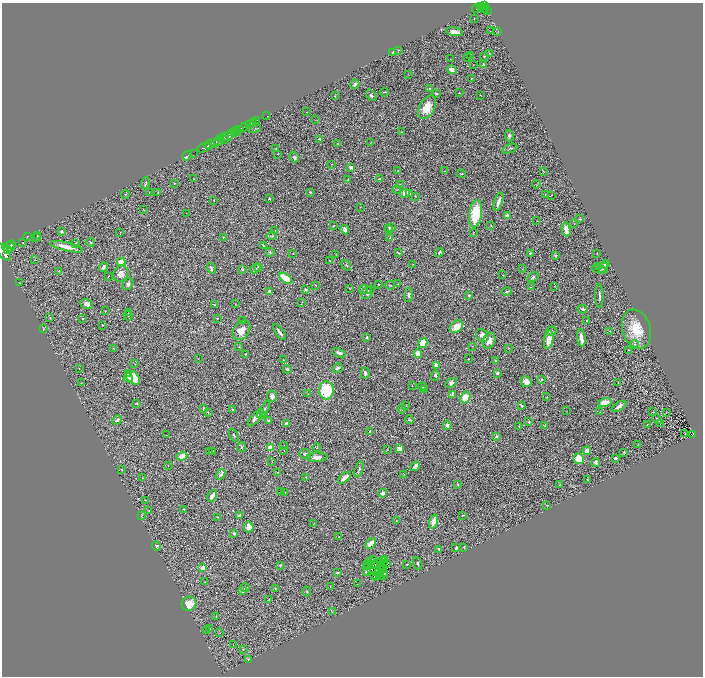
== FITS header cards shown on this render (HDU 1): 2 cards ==
NAXIS1  =                 1402
NAXIS2  =                 1348

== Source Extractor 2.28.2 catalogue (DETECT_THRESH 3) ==
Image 1402 x 1348 px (HDU 1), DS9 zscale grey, zoomed out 1/2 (1 PNG px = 2 x 2 image px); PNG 705 x 678 px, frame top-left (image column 2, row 1347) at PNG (2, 3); each listed source drawn as its Kron ellipse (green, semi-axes under 4 px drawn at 4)
Background 0.682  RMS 0.046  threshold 0.139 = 3 sigma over >= 5 px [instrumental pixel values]
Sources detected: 417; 54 cannot appear on this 1/2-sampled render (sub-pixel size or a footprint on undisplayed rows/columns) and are neither listed nor drawn; the other 363 listed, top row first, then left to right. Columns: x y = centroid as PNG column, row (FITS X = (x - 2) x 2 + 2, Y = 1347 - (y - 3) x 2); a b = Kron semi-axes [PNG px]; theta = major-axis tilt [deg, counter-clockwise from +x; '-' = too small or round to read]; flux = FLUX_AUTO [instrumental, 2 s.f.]
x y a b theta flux
484 5 3 2 - 520
480 6 2 1 - 150
477 8 6 2 29 140
482 8 2 2 - 110
484 8 4 2 - 200
485 9 3 2 - 160
488 11 3 2 - 74
474 19 2 1 - 5
490 31 2 1 - 4.6
455 32 8 3 -10 62
498 32 3 2 - 3.3
398 50 3 2 - 5.5
392 53 2 2 - 8.9
489 53 3 3 - 9.1
470 56 2 1 - 7.3
484 56 2 2 - 8
467 57 3 2 - 3.6
451 59 2 1 - 4
483 64 3 3 - 10
473 65 2 1 - 3.5
452 70 5 4 - 47
408 74 2 2 - 2.8
472 78 2 2 - 5.7
355 84 5 3 - 27
430 88 3 2 - 6.2
385 92 4 1 - 5.7
459 93 2 1 - 4.4
436 94 3 2 - 7.6
371 95 6 4 -53 18
480 95 2 1 - 3.3
335 96 2 2 - 3.4
427 107 13 7 62 140
307 112 2 1 - 2.8
267 115 3 2 - 25
257 120 2 1 - 48
316 120 2 1 - 2.4
253 123 2 1 - 240
249 124 4 2 - 260
244 127 5 2 - 1300
255 128 6 2 7 7
240 129 3 2 - 800
236 131 5 2 - 1100
234 132 3 3 - 1900
401 132 3 2 - 6.8
229 135 7 3 39 1300
509 136 6 4 89 20
225 137 4 2 - 380
221 139 3 2 - 430
320 139 3 2 - 6.8
224 140 5 2 - 180
218 142 4 2 - 430
371 142 3 2 - 2.6
215 143 4 2 - 280
210 144 5 2 - 1500
338 144 3 2 - 5.2
204 148 7 2 23 1500
276 149 3 2 - 6.3
510 149 8 3 22 12
193 153 3 1 - 23
278 154 2 2 - 2.1
187 156 5 2 - 44
294 157 5 4 - 19
331 164 2 2 - 3.7
351 167 4 3 - 23
398 171 4 3 - 5.8
445 171 2 1 - 2.4
543 172 4 1 - 4.6
462 174 4 2 - 5.6
194 179 3 1 - 4
348 179 2 2 - 9.4
379 179 3 2 - 14
146 183 6 2 72 11
174 183 3 2 - 5.1
400 184 3 2 - 4.8
536 184 4 2 - 4
397 190 4 2 - 5.7
149 192 2 2 - 2.8
158 192 3 2 - 7.9
310 192 3 3 - 9.2
405 193 5 4 - 64
125 194 4 2 - 6.9
410 194 4 3 - 11
545 195 3 2 - 4.9
551 195 2 1 - 2.8
415 196 3 2 - 5.8
269 199 3 2 - 9.2
214 200 2 1 - 4
498 202 9 3 71 49
360 207 2 1 - 2.5
144 210 2 1 - 2.5
187 214 2 1 - 2.6
476 214 14 6 82 400
507 215 2 2 - 75
580 219 4 3 - 7.9
537 221 2 1 - 3
574 224 2 1 - 3.8
333 226 3 2 - 4.7
491 226 3 2 - 3.7
392 227 2 2 - 5.4
388 228 3 2 - 17
275 230 3 2 - 3.9
345 230 4 3 - 54
566 230 7 3 -75 88
61 231 2 2 - 34
120 232 2 1 - 1.9
473 232 2 2 - 3.2
27 236 3 2 - 5.6
38 236 3 3 - 12
272 236 5 2 - 7.3
223 237 2 2 - 5.2
390 237 3 3 - 6.9
36 238 4 3 - 10
23 242 2 2 - 3.5
91 242 4 3 - 12
75 244 2 2 - 52
11 245 4 2 - 1900
263 246 4 2 - 9.4
9 247 6 4 -2 3300
67 247 17 3 -13 99
8 250 3 3 - 1200
3 252 10 5 -52 6000
270 252 4 3 - 9.5
398 252 3 2 - 11
439 252 5 3 - 13
293 253 2 1 - 2.3
530 253 3 3 - 14
597 253 3 2 - 2.4
336 255 3 2 - 4.2
555 256 3 2 - 14
35 260 3 2 - 3.1
329 260 2 1 - 3.4
121 262 4 3 - 100
412 264 2 1 - 2
605 264 4 2 - 25
346 265 6 3 -54 10
599 266 3 1 - 2.6
103 267 5 3 - 24
259 267 2 2 - 16
211 268 5 3 - 17
604 268 5 3 - 16
242 269 3 2 - 11
255 269 5 2 - 14
522 269 3 2 - 3
599 269 7 3 -7 9.7
58 271 3 2 - 4.5
121 274 8 7 - 60
503 275 2 2 - 3.1
108 276 2 1 - 2.9
533 277 6 4 25 18
286 278 7 4 -35 240
19 283 2 1 - 4.3
128 284 6 5 - 22
378 284 2 2 - 8.1
398 284 2 2 - 3.9
315 285 2 2 - 4.2
390 285 5 2 - 7.4
555 286 3 2 - 3.2
531 287 3 2 - 3.5
350 288 2 2 - 4.3
305 289 4 3 - 12
364 289 5 3 - 31
371 289 3 2 - 12
269 291 3 3 - 17
507 292 5 2 - 9.2
367 293 6 5 - 34
409 295 7 4 86 20
469 295 3 2 - 13
599 296 12 3 -89 27
302 302 3 2 - 3.8
86 304 6 5 - 46
235 304 3 2 - 3.9
214 305 2 1 - 1.8
582 309 5 3 - 22
105 311 3 2 - 3.9
128 313 3 1 - 3.5
128 316 4 2 - 6.3
50 317 4 3 - 6.8
83 318 2 2 - 6.4
217 318 2 2 - 5.5
243 321 3 2 - 7.4
587 321 2 2 - 25
102 325 2 2 - 5.3
456 327 7 5 40 130
43 329 3 2 - 5.6
636 329 20 14 -72 250
241 330 11 7 55 120
551 331 5 4 - 13
610 331 3 2 - 3.8
279 332 9 2 -56 22
482 335 7 5 -38 63
367 337 3 3 - 10
581 338 9 3 -82 69
489 340 8 6 70 86
549 340 9 4 80 99
423 343 5 4 - 150
634 344 4 3 - 12
472 346 2 1 - 2.5
239 347 3 2 - 5.6
508 348 3 2 - 3.3
113 349 3 2 - 5.2
628 350 3 3 - 3.7
339 353 7 3 -24 36
246 354 2 2 - 7.9
418 354 4 3 - 140
198 359 2 2 - 2.9
468 359 2 1 - 2.3
283 360 2 2 - 4.1
495 361 2 2 - 11
135 364 3 2 - 3.4
436 365 3 2 - 46
79 368 2 2 - 2.7
338 368 5 4 - 20
287 369 4 3 - 16
365 373 5 3 - 29
497 373 2 2 - 38
129 374 3 2 - 20
435 375 5 3 - 20
133 377 8 5 -43 240
128 378 5 3 - 34
541 379 2 2 - 16
526 382 6 5 - 90
81 383 2 1 - 2.8
451 383 6 4 29 30
618 383 2 2 - 11
412 386 2 1 - 2.4
422 387 4 3 - 6.5
424 389 3 2 - 6
326 390 9 7 -84 460
308 394 3 3 - 4.9
452 394 4 3 - 18
272 396 5 5 - 28
465 397 6 4 60 110
547 397 3 2 - 4.8
605 402 7 4 14 110
136 403 2 1 - 5.5
405 406 3 3 - 12
522 406 2 2 - 17
619 406 8 3 31 56
204 409 4 3 - 20
402 409 4 3 - 8.8
232 410 3 2 - 6.5
264 410 9 3 57 22
566 411 2 2 - 2.8
208 412 2 2 - 3.9
600 412 2 1 - 2.6
653 412 2 2 - 3.8
667 412 2 1 - 3.3
264 415 3 3 - 7
256 418 11 4 49 60
657 419 5 3 - 11
117 420 5 2 - 26
268 420 3 3 - 13
409 420 4 3 - 11
529 422 3 3 - 14
286 423 3 3 - 23
647 424 4 2 - 4.4
660 424 2 1 - 1.8
447 425 4 3 - 27
544 425 4 3 - 6.4
519 426 4 3 - 5.2
369 431 3 2 - 4.8
685 434 2 1 - 5.7
692 434 4 2 - 60
166 435 3 2 - 4.6
234 435 7 2 -63 8.6
496 436 3 3 - 14
638 444 3 2 - 3.2
284 446 2 2 - 3.7
241 447 5 3 - 8.5
317 447 4 2 - 4.6
270 448 3 2 - 230
399 449 4 3 - 81
284 450 2 1 - 2.3
387 450 2 1 - 2.7
213 451 2 1 - 2.8
587 451 4 3 - 46
209 452 3 2 - 3.7
624 452 3 2 - 9.5
305 454 6 5 - 19
182 456 5 4 - 88
317 457 10 4 4 54
615 458 3 2 - 27
579 459 5 5 - 170
272 461 3 1 - 3.2
596 462 4 3 - 28
168 465 2 2 - 2.6
415 466 5 3 - 26
359 469 8 3 74 14
122 470 3 1 - 4
277 472 2 1 - 3.3
221 474 5 3 - 29
404 474 2 2 - 3.5
306 477 3 2 - 3.1
142 478 3 2 - 4.7
344 478 7 3 40 78
587 480 2 2 - 7.3
559 484 2 1 - 3.6
458 485 3 3 - 5.8
280 492 2 1 - 2.3
285 492 2 1 - 3.3
383 493 4 3 - 36
212 496 6 3 60 68
145 500 2 2 - 4.3
547 505 2 1 - 2.5
183 509 3 2 - 5.5
149 511 4 3 - 6.6
142 515 4 3 - 6.3
239 515 3 2 - 12
463 515 3 2 - 5.3
218 517 3 2 - 3.9
396 521 2 1 - 3.7
434 521 7 3 70 76
313 524 3 2 - 3.5
249 527 5 5 - 87
234 533 3 2 - 37
339 536 2 2 - 7.4
371 544 6 3 50 110
156 546 5 4 - 19
464 547 3 2 - 5.5
456 548 3 2 - 15
439 549 3 3 - 14
384 559 3 2 - 17
373 560 3 2 - 6
371 562 2 1 - 3.6
381 562 2 2 - 1.5
383 562 2 1 - 4.6
418 563 7 2 -68 9.6
373 564 3 1 - 1.5
387 564 3 3 - 10
407 564 2 1 - 5.4
280 565 2 2 - 7.5
368 565 3 1 - 11
375 565 2 1 - 5.3
366 567 3 1 - 5.6
380 567 4 1 - 2.2
203 568 3 3 - 89
383 568 2 1 - 2.3
372 570 2 1 - 5.3
367 571 4 2 - 22
379 572 2 1 - 5
337 573 3 2 - 9.4
384 573 3 3 - 1.2
374 575 4 2 - 3.4
380 575 4 2 - 6.3
384 575 2 1 - 4
377 576 2 1 - 5
205 582 3 2 - 4.7
357 584 2 1 - 1.9
330 586 2 2 - 3.5
245 588 5 3 - 12
275 589 3 1 - 3.4
242 591 2 2 - 54
307 591 5 3 - 8.1
269 600 3 1 - 3.6
189 604 7 7 - 150
332 612 2 2 - 2.7
216 616 3 2 - 4.2
210 628 2 2 - 5.1
207 631 4 2 - 5.6
220 633 3 2 - 5
233 645 2 1 - 4
243 649 3 3 - 6.8
249 659 3 2 - 19
At the frame edge (FLAGS 8, measured only in part): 1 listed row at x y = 3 252
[54 sub-pixel or undisplayed-footprint detections neither listed nor drawn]